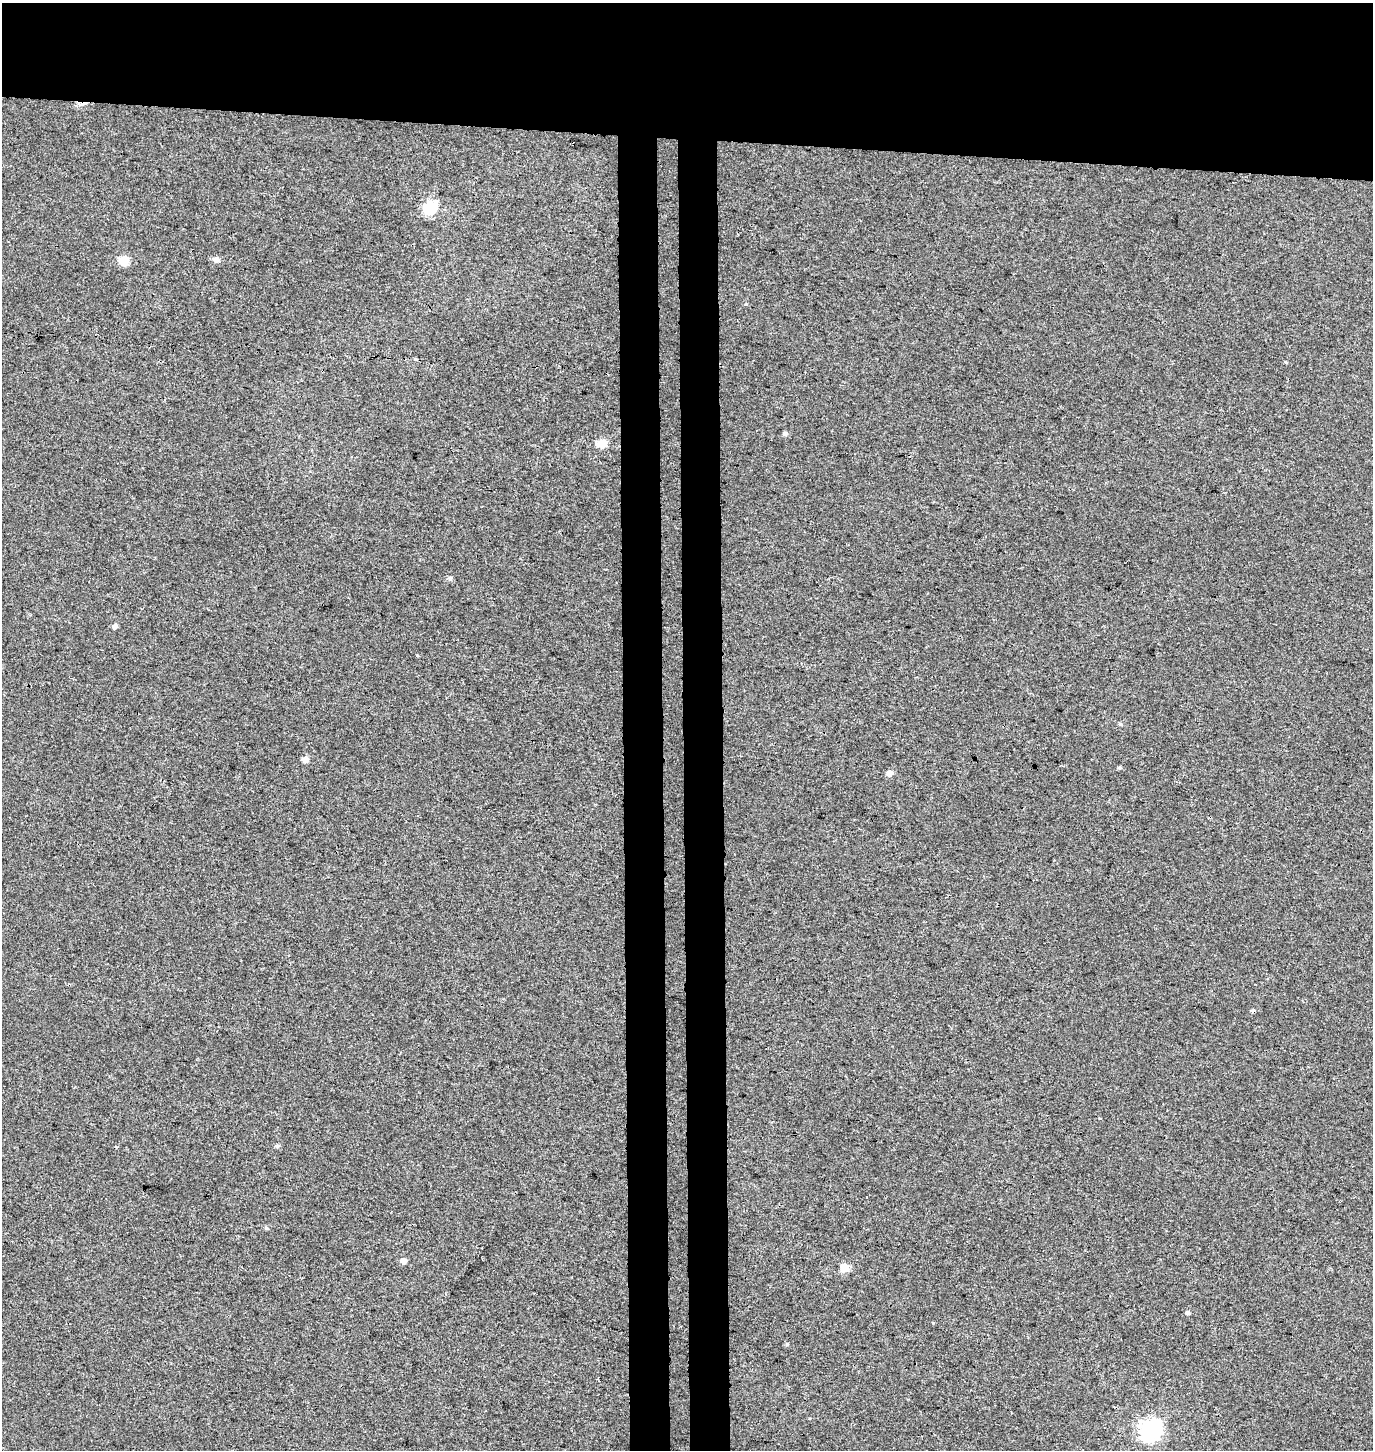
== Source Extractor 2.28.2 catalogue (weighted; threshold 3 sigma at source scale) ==
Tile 2 of 3 x 3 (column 2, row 1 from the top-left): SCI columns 1643-3013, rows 2907-4354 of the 4654 x 4357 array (HDU 1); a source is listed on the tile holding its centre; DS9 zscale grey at full resolution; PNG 1375 x 1452 px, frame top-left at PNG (2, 3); no overlay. Shown black and unused: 15% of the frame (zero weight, under 3 of 4 exposures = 5% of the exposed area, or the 3 px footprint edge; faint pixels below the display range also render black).
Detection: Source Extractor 2.28.2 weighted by HDU 2 'WHT'; one run over the whole footprint, this tile lists its part. Background 0.00251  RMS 0.004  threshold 0.0179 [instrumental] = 3 sigma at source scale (4.5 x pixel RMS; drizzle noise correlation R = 1.50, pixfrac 1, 0.0396/0.0396 arcsec/px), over >= 5 px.
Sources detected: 21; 2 cosmic-ray / hot-pixel residue — not listed; the other 19 listed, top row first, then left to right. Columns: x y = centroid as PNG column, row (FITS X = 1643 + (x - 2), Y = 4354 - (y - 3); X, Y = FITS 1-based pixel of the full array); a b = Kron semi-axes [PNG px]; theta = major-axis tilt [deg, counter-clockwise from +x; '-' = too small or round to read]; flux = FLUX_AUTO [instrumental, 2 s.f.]
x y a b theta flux
430 208 6 6 - 49
216 259 6 5 - 2.4
124 261 6 5 - 18
1286 362 4 4 - 0.36
785 433 5 5 - 0.97
602 443 5 5 - 12
450 578 6 5 - 0.71
115 626 5 5 - 1.4
1120 724 5 4 - 0.51
305 760 5 5 - 3.5
1120 768 5 4 - 0.53
890 773 6 5 - 2.5
277 1146 6 5 - 0.75
266 1228 6 4 -44 0.54
403 1261 6 5 - 2.2
844 1267 5 5 - 11
1188 1313 5 5 - 0.83
787 1344 5 4 - 0.47
1150 1430 8 7 - 200
Unlisted compact peaks at least as high as the median listed source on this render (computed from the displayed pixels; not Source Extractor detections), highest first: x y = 417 655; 933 1323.